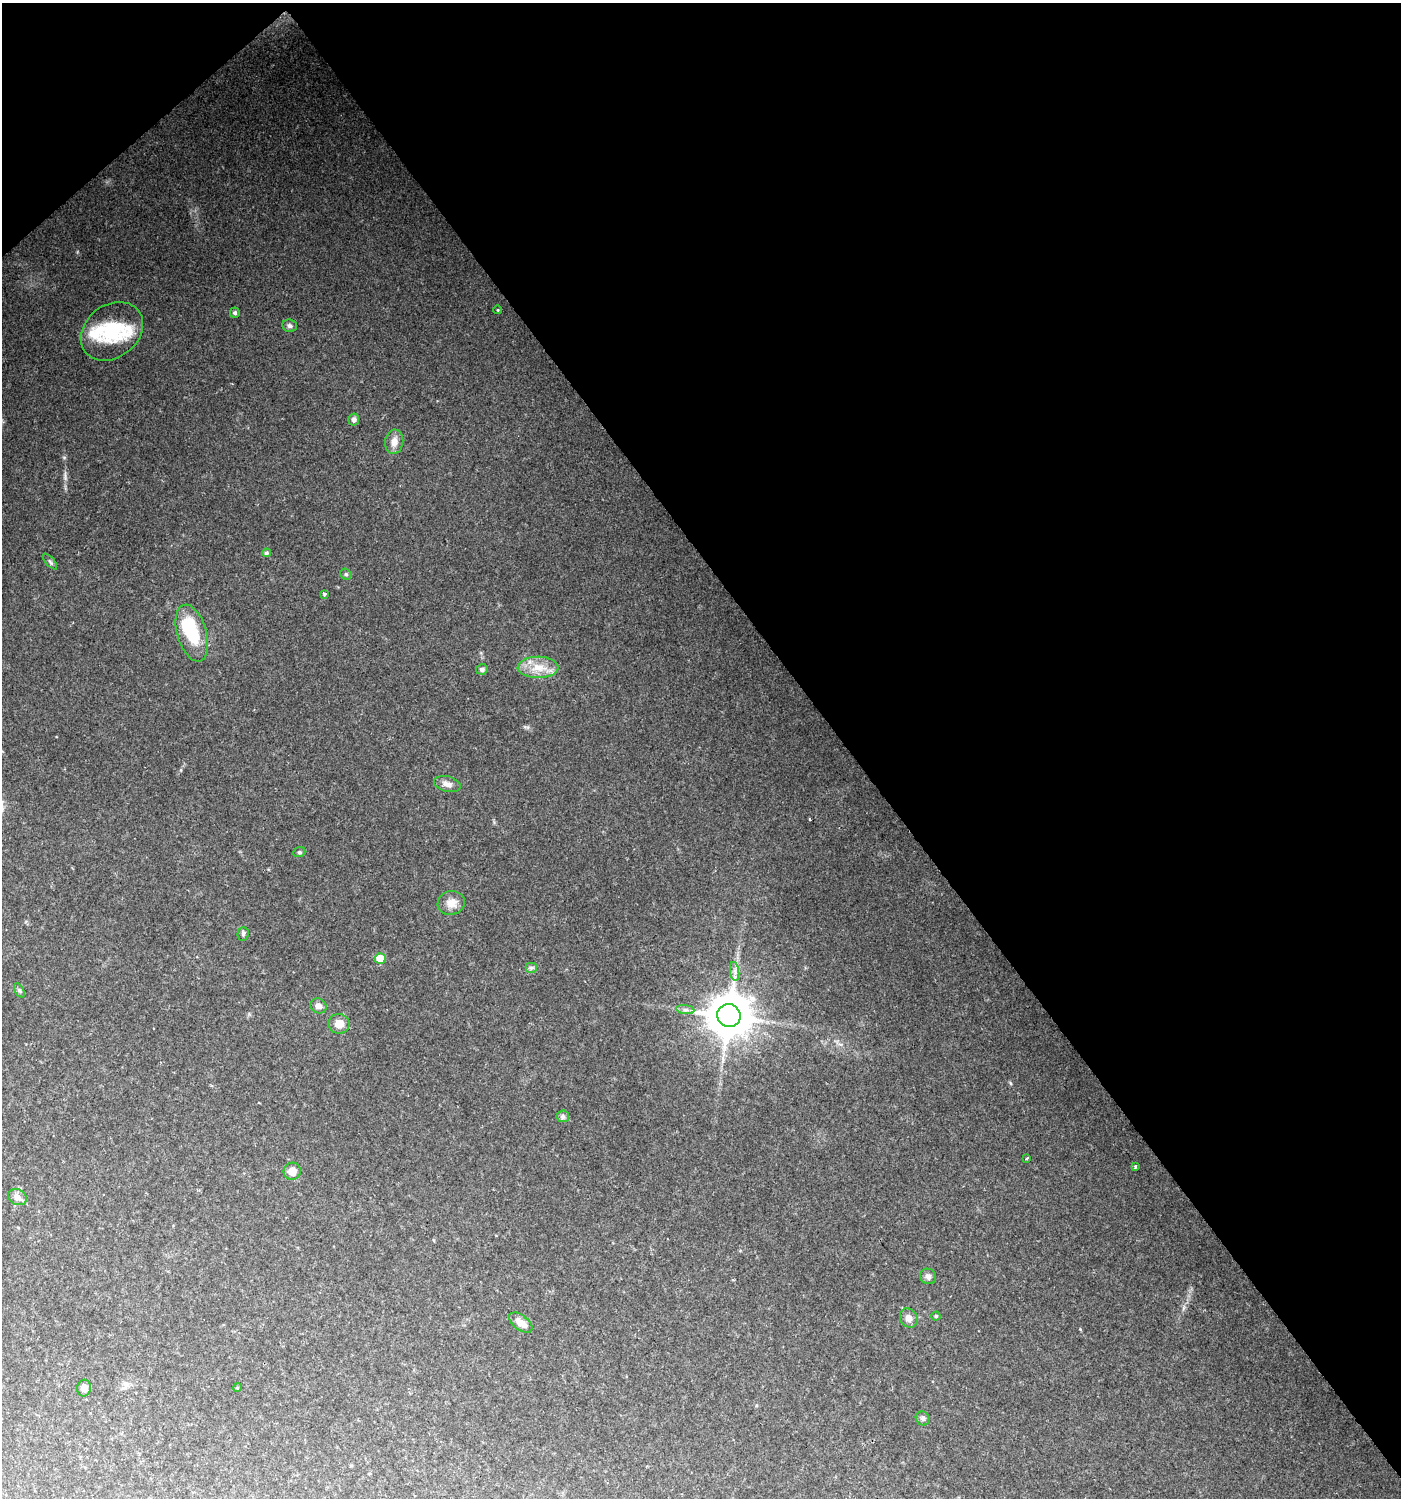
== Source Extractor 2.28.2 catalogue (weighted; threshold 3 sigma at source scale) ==
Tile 3 of 4 x 4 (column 3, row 1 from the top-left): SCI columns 3002-4400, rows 4489-5984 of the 5938 x 5990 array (HDU 1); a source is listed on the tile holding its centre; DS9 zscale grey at full resolution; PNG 1403 x 1500 px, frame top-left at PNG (2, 3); each listed source drawn as its Kron ellipse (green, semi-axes under 4 px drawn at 4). Shown black and unused: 41% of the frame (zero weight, under 2 of 3 exposures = <1% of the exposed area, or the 3 px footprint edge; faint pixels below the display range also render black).
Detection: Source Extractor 2.28.2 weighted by HDU 2 'WHT'; one run over the whole footprint, this tile lists its part. Background 0.125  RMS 0.011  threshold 0.0478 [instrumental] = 3 sigma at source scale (4.5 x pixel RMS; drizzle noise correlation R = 1.50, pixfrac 1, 0.0396/0.0396 arcsec/px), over >= 5 px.
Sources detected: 40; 1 inside a brighter object's white glare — neither listed nor drawn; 2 inside a brighter listed object's ellipse — not listed separately; the other 37 listed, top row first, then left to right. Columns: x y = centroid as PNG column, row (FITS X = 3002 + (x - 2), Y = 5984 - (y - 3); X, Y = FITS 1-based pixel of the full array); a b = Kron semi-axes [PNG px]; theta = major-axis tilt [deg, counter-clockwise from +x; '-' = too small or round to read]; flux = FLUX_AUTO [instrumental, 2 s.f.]
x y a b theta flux
498 310 4 3 - 0.74
235 313 5 5 - 2.5
290 326 7 6 - 2.6
112 331 34 26 38 52
354 419 6 5 - 3.6
394 442 12 9 82 7.7
266 553 4 4 - 2.1
50 561 10 3 -50 1.6
346 574 6 5 - 1.6
324 594 3 3 - 2.4
192 633 29 14 -74 46
538 667 20 10 0 17
482 669 6 5 - 3.5
447 784 13 7 -15 6.5
299 852 6 5 - 1.7
451 903 14 12 17 9.7
243 934 7 5 88 2.1
380 959 5 5 - 26
531 968 6 5 - 2.2
735 971 9 4 -82 3.7
19 990 8 4 -59 1.9
319 1006 8 7 - 5.1
685 1010 9 4 -9 3.2
729 1015 12 11 - 3600
339 1024 10 10 - 11
563 1116 6 6 - 2.5
1026 1159 3 3 - 2.5
1135 1166 3 3 - 2.3
292 1171 9 8 - 8.4
17 1197 10 7 -28 5.7
928 1276 8 7 - 3.5
936 1316 4 4 - 1.5
909 1318 10 8 -60 5.7
521 1323 13 7 -37 8.9
84 1388 8 7 - 4.4
237 1388 4 3 - 0.93
923 1418 7 6 - 2.6
Unlisted compact peaks at least as high as the median listed source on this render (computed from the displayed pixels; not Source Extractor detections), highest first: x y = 65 478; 64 457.